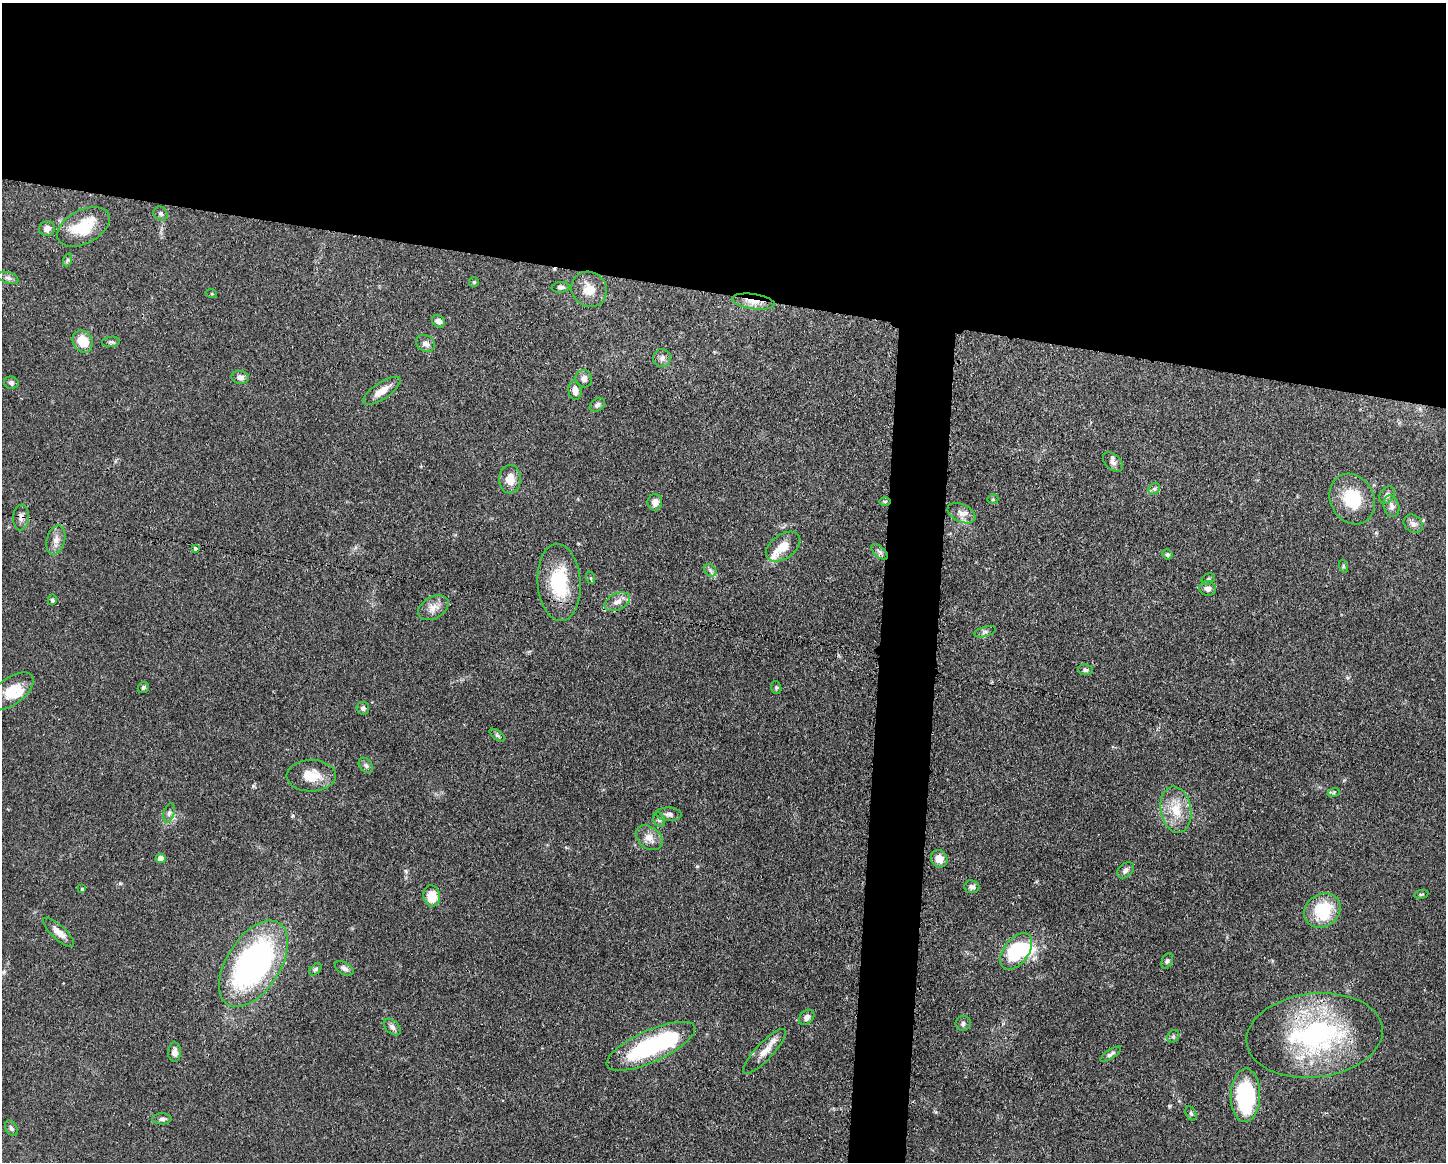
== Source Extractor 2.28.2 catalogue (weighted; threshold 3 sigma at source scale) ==
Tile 2 of 3 x 4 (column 2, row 1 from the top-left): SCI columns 1558-3001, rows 3484-4643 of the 4671 x 4645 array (HDU 1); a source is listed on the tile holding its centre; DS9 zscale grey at full resolution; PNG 1448 x 1164 px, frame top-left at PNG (2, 3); each listed source drawn as its Kron ellipse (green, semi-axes under 4 px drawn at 4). Shown black and unused: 28% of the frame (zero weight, under 3 of 4 exposures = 1% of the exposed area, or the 3 px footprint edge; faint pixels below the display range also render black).
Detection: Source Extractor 2.28.2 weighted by HDU 2 'WHT'; one run over the whole footprint, this tile lists its part. Background 0.0543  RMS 0.0032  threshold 0.0146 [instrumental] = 3 sigma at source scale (4.5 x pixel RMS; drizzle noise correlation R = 1.50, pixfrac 1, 0.05/0.05 arcsec/px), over >= 5 px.
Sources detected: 96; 3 inside a brighter object's white glare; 1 cosmic-ray / hot-pixel residue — neither listed nor drawn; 3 inside a brighter listed object's ellipse — not listed separately; the other 89 listed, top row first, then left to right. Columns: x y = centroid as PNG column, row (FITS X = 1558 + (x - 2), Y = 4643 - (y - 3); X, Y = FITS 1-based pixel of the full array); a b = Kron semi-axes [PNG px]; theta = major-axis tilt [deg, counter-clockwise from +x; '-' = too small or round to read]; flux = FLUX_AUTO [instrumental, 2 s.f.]
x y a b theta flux
161 214 7 6 - 0.75
83 227 28 17 28 12
47 229 8 7 - 1.7
67 260 7 4 71 0.55
8 278 11 5 -18 0.94
474 282 5 4 - 0.42
561 287 9 5 6 0.87
589 289 18 17 - 5
212 294 5 3 - 0.3
753 302 21 7 -8 3.6
439 321 7 5 -36 1.6
83 341 12 9 -61 6.5
111 342 9 5 7 0.69
425 343 10 8 -32 1.6
662 358 9 9 - 1.4
240 377 9 6 -7 1.3
584 379 9 8 - 1.5
11 383 7 6 - 0.81
575 390 10 6 -85 2.5
382 391 22 8 34 3.6
597 405 8 6 37 1.1
1113 462 12 7 -45 1.5
510 479 14 10 88 4.1
1154 489 6 5 - 0.68
1387 495 9 6 57 1.2
993 499 5 5 - 0.44
1352 499 26 21 -64 12
885 501 6 4 0 0.44
655 502 8 7 - 2.5
1391 506 11 7 -73 1.5
961 513 15 8 -26 2.3
21 517 13 8 85 1.7
1413 524 10 8 -39 1.5
56 540 15 9 75 2.4
783 547 19 12 36 4.3
195 549 3 3 - 9
880 552 10 5 -43 1.1
1167 554 5 5 - 0.62
1343 566 6 4 -72 0.38
710 570 7 5 -46 0.84
591 578 6 4 -71 0.47
1208 579 7 5 24 0.54
559 582 38 21 -86 18
1208 588 8 7 - 1.4
52 600 5 4 - 0.58
617 602 13 8 26 2.4
433 608 16 11 30 3.1
985 632 11 5 17 0.96
1085 670 7 5 -6 0.73
143 688 6 5 - 0.64
776 688 6 5 - 0.49
11 691 26 13 37 6.5
363 708 6 6 - 0.82
497 735 9 4 -36 0.65
366 765 9 6 -51 0.83
311 776 24 15 1 6.6
1334 792 6 4 19 0.43
1176 810 23 15 -79 7.6
169 813 10 5 72 1
669 814 13 7 -3 1.4
659 820 7 5 -68 0.7
649 838 15 10 -38 3.1
161 858 5 4 - 3
939 859 9 8 - 3.2
1125 870 10 6 42 1.2
972 887 7 6 - 1.1
82 889 4 4 - 0.36
1421 894 7 3 8 0.41
432 896 10 8 -80 6.2
1322 910 19 16 33 16
59 932 20 7 -43 2.9
1016 951 21 12 53 20
1167 961 8 5 66 0.7
253 964 48 27 57 90
344 968 10 6 -29 1.1
315 969 7 4 45 0.57
807 1017 9 6 43 1.5
963 1023 7 7 - 0.94
392 1027 10 6 -45 1.3
1315 1035 68 42 6 58
1173 1036 7 5 47 0.65
651 1046 48 16 24 36
764 1051 29 8 47 4.2
175 1052 10 6 89 1.7
1111 1054 12 4 33 0.92
1245 1095 27 15 89 35
1191 1113 7 5 -64 0.61
162 1119 9 5 1 1
11 1128 8 5 -58 0.78
Overlapping masked pixels (flux is a lower limit): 4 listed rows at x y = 753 302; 21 517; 559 582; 1315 1035